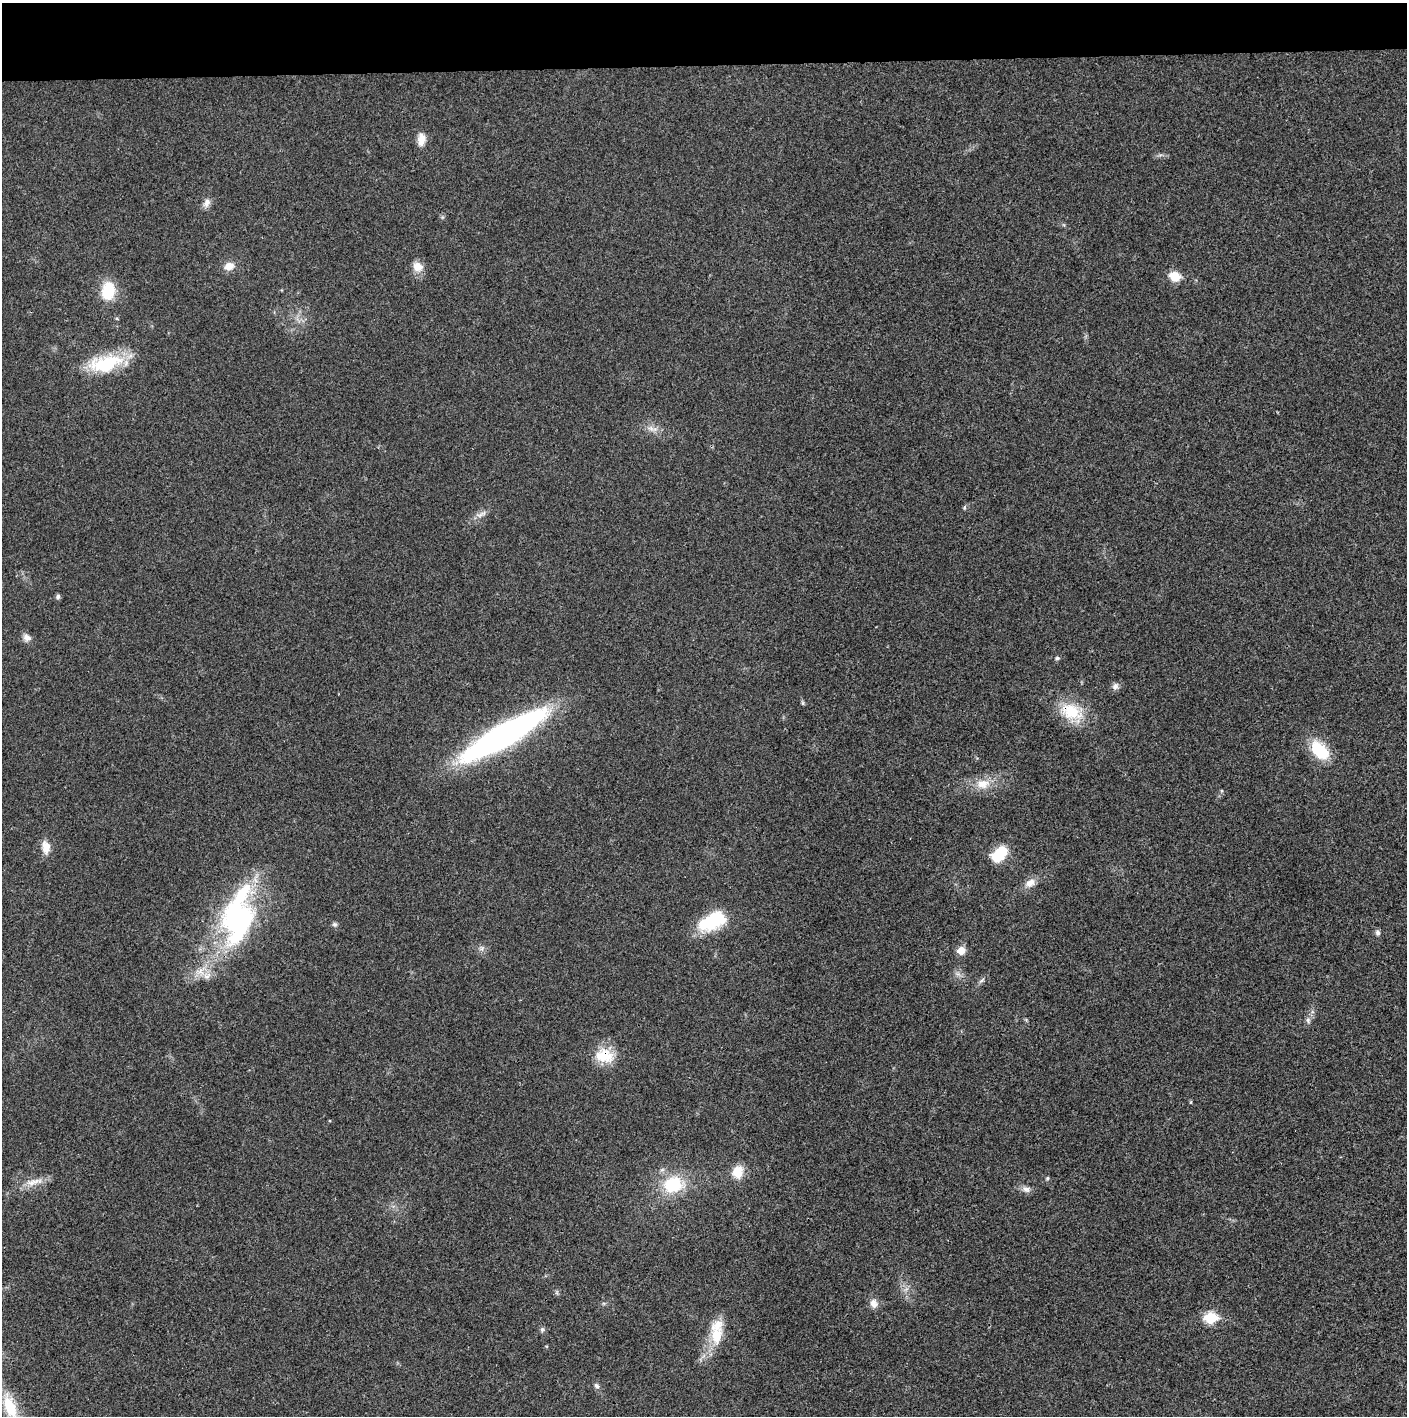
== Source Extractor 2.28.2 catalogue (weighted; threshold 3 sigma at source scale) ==
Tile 2 of 3 x 3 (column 2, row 1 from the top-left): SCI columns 1409-2813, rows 2830-4243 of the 4220 x 4243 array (HDU 1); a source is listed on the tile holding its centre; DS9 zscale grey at full resolution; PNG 1409 x 1418 px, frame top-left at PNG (2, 3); no overlay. Shown black and unused: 4% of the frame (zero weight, under 3 of 4 exposures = <1% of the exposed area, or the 3 px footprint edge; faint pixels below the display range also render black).
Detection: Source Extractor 2.28.2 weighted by HDU 2 'WHT'; one run over the whole footprint, this tile lists its part. Background 0.0195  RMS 0.0041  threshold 0.0185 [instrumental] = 3 sigma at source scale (4.5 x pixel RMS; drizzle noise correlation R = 1.50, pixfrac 1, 0.05/0.05 arcsec/px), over >= 5 px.
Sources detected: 47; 1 inside a brighter object's white glare — not listed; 1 inside a brighter listed object's ellipse — not listed separately; the other 45 listed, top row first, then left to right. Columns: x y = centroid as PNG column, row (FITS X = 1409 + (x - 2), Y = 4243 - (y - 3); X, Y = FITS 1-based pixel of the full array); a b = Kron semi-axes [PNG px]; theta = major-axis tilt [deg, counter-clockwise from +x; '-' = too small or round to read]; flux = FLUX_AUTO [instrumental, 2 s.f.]
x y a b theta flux
421 139 17 10 86 3.9
207 203 13 8 64 2.3
229 266 10 8 18 4.6
418 267 14 13 - 4.2
1175 276 13 10 -21 6.2
108 291 18 12 81 15
105 363 43 19 13 24
651 428 9 6 -34 1.9
964 507 6 4 88 0.58
479 515 14 5 28 2.1
58 596 6 5 - 0.97
27 637 11 8 -23 2.4
1057 658 5 4 - 0.74
1115 686 9 8 - 1.7
803 703 6 4 -90 0.58
1071 712 32 21 -24 15
503 736 68 14 30 210
1320 750 24 15 -47 16
983 784 19 13 5 6.8
46 847 18 10 -80 4.4
1000 853 17 10 48 16
1030 883 14 9 25 3.5
237 920 60 40 84 73
711 921 31 15 24 23
335 924 7 6 - 0.9
1378 933 7 6 - 1.2
482 948 7 5 46 0.99
961 950 10 9 - 3.5
958 974 7 4 -18 1.1
207 976 12 7 28 2.8
982 980 9 4 36 1
1308 1020 8 6 -88 1.3
604 1056 24 17 -9 11
1191 1102 5 3 - 0.37
738 1172 14 12 75 7.1
1048 1178 6 4 90 0.55
34 1182 29 8 13 5.2
673 1185 22 18 11 19
1026 1189 12 8 -14 2.1
874 1303 12 10 -72 2.9
1210 1318 7 6 - 33
542 1329 7 5 89 0.87
716 1335 25 16 79 11
597 1386 8 6 -44 1.1
10 1407 32 13 -67 16
Overlapping masked pixels (flux is a lower limit): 3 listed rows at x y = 1071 712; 237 920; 604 1056
Isophote crosses this tile's border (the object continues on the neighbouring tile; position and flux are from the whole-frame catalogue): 1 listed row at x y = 10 1407